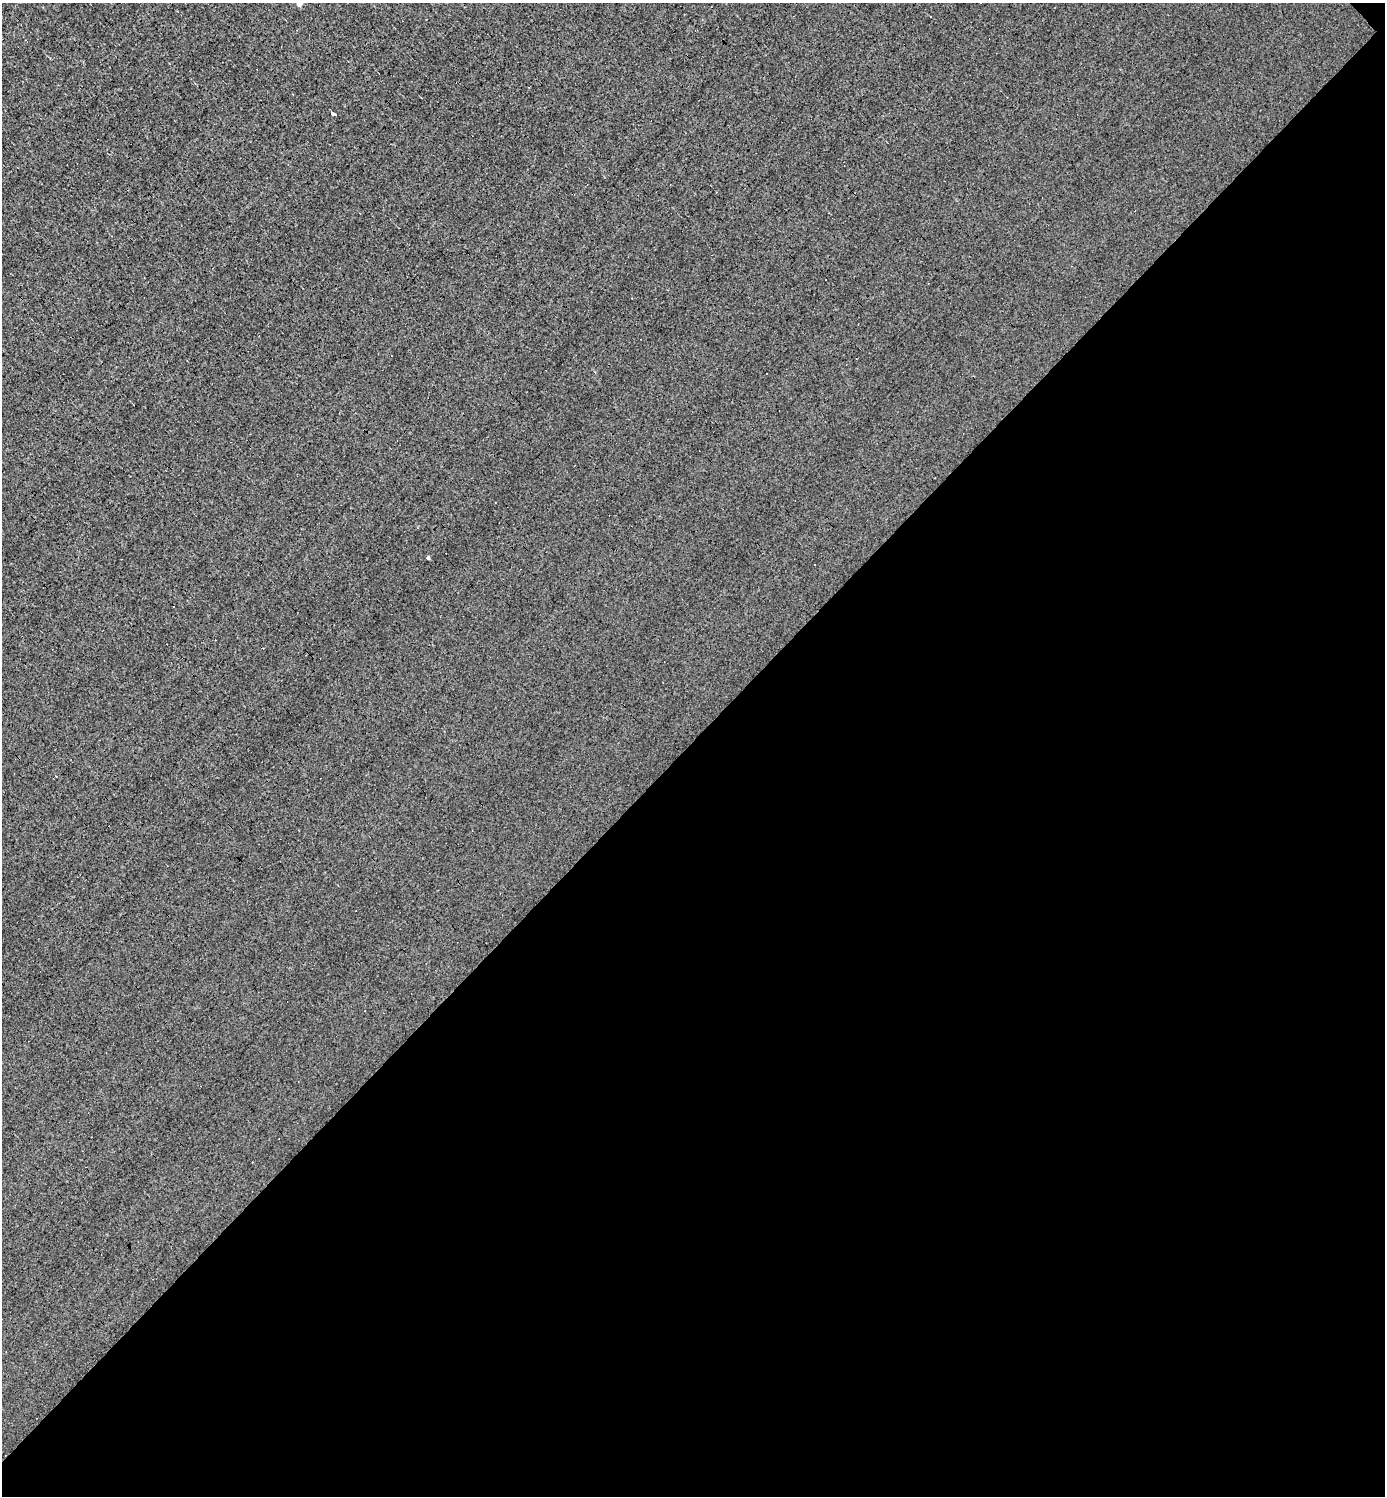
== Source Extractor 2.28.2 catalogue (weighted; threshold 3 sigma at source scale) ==
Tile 12 of 4 x 4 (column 4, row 3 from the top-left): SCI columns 4444-5826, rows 1495-2988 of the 5976 x 5976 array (HDU 1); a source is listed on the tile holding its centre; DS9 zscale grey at full resolution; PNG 1387 x 1498 px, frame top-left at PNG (2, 3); no overlay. Shown black and unused: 51% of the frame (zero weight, under 3 of 4 exposures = <1% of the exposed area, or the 3 px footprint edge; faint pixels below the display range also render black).
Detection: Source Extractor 2.28.2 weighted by HDU 2 'WHT'; one run over the whole footprint, this tile lists its part. Background 0.0079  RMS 0.058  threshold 0.261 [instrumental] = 3 sigma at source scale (4.5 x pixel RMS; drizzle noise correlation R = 1.50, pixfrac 1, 0.05/0.05 arcsec/px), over >= 5 px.
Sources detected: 9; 4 cosmic-ray / hot-pixel residue — not listed; the other 5 listed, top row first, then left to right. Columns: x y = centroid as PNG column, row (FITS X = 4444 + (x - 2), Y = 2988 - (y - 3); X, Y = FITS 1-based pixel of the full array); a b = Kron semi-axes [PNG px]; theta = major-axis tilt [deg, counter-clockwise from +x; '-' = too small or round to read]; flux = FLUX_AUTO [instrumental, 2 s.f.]
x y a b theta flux
299 3 5 4 - 75
930 17 3 3 - 13
333 114 5 3 - 82
428 558 4 3 - 9.9
56 776 2 2 - 6.4
Isophote crosses this tile's border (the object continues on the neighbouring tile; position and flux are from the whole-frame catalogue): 1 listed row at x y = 299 3